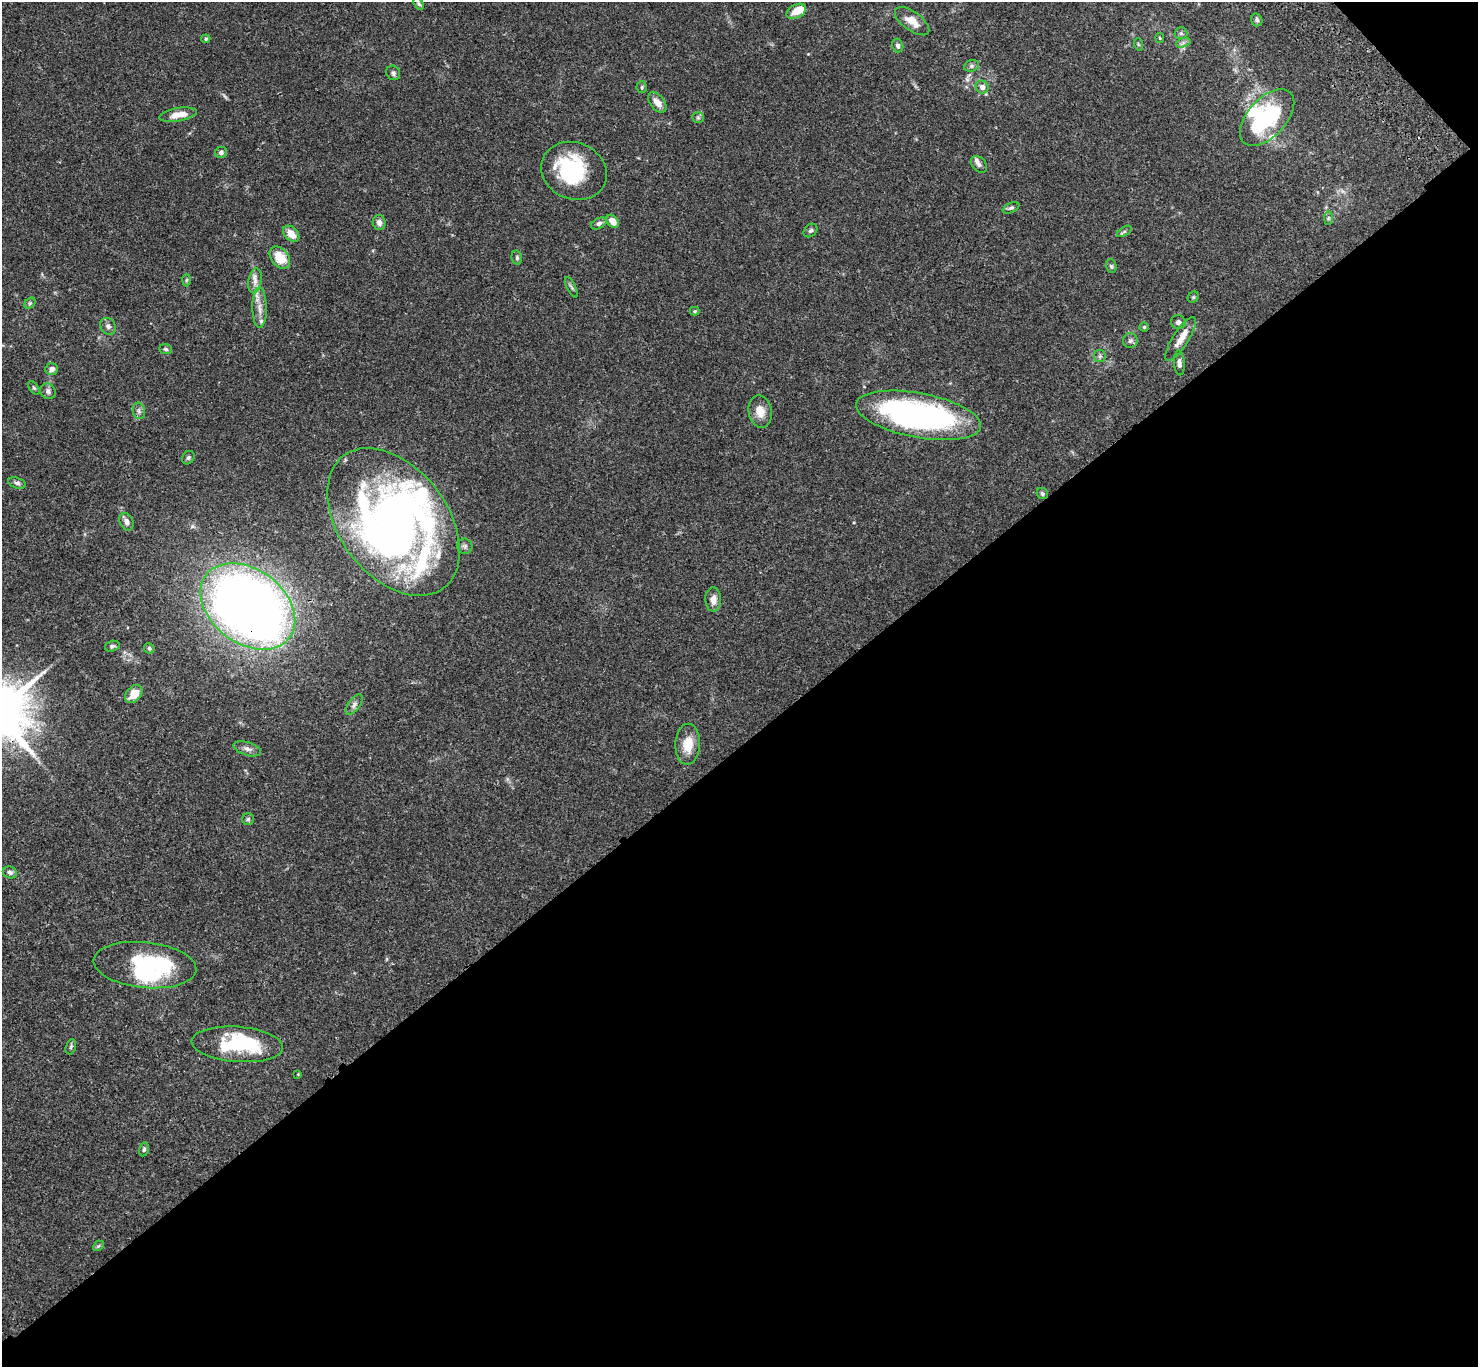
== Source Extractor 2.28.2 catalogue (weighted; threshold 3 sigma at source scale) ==
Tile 12 of 4 x 4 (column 4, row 3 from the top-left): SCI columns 4530-6005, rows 1609-2973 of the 6107 x 6088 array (HDU 1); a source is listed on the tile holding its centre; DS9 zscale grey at full resolution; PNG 1480 x 1369 px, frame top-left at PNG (2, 2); each listed source drawn as its Kron ellipse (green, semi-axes under 4 px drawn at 4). Shown black and unused: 46% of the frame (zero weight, under 3 of 4 exposures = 6% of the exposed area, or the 3 px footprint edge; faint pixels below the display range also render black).
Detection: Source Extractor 2.28.2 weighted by HDU 2 'WHT'; one run over the whole footprint, this tile lists its part. Background 0.0643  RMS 0.0058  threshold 0.0261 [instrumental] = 3 sigma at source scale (4.5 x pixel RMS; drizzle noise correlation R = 1.50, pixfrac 1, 0.05/0.05 arcsec/px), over >= 5 px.
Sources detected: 92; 10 inside a brighter object's white glare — neither listed nor drawn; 7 inside a brighter listed object's ellipse — not listed separately; the other 75 listed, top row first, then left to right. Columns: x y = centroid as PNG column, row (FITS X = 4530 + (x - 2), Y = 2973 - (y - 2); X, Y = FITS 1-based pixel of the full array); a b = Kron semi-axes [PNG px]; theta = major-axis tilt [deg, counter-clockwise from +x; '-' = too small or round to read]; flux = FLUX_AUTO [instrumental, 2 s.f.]
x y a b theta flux
419 4 6 4 -58 0.86
796 11 10 6 28 6
1257 20 6 5 - 1.3
912 21 20 9 -36 7.3
1181 33 6 6 - 1.2
1160 38 5 4 - 0.58
206 39 4 4 - 0.76
1183 43 7 4 18 1.4
1138 44 6 4 -72 0.6
898 46 7 5 -73 1.6
972 66 7 5 20 1.3
393 73 8 6 -51 1.4
642 87 6 5 - 0.83
982 87 6 6 - 2.6
657 102 12 7 -50 4.5
178 115 19 6 9 7
698 117 6 5 - 0.93
1267 118 34 19 47 45
221 152 6 5 - 1.8
979 164 9 6 -47 2.1
574 171 34 28 -23 34
1011 208 9 5 24 1.2
1328 218 7 4 89 0.99
613 221 7 5 -49 4.8
379 223 7 6 - 2.7
599 223 8 5 27 1.6
811 230 8 6 43 1.3
1124 231 8 3 31 0.91
291 234 9 6 -45 6.4
280 258 12 8 -51 12
517 258 7 5 -78 1.1
1111 266 7 5 -76 0.96
186 280 6 4 88 0.75
255 281 12 6 81 3.3
571 287 11 3 -64 1.1
1193 297 6 5 - 0.83
30 303 6 4 45 1
260 308 20 7 -89 5.3
695 311 5 4 - 0.63
1178 322 7 7 - 1.8
108 326 9 7 -52 2
1144 327 4 4 - 0.71
1181 339 25 8 57 6.2
1130 341 7 7 - 1.6
166 349 6 5 - 0.99
1100 356 6 5 - 1.2
1179 363 12 5 -86 2.2
52 369 6 5 - 2
34 388 8 4 -54 0.78
48 391 8 7 - 1.9
139 411 8 6 -78 1.7
760 411 16 11 -79 6.7
918 415 63 22 -11 160
188 458 7 5 56 1.1
17 483 9 5 -15 1.4
1042 494 6 5 - 1.3
127 522 9 6 -66 2.4
394 522 83 54 -53 260
465 546 7 7 - 1.5
713 600 12 8 -89 4.3
248 606 52 37 -37 580
112 646 7 5 19 1.2
149 648 5 5 - 1.1
134 694 10 7 47 8.5
354 704 12 5 53 2
688 744 20 12 88 10
247 749 14 6 -18 2.7
248 819 6 6 - 1.1
10 872 7 6 - 1.7
145 965 51 23 -6 62
237 1044 46 17 -4 45
71 1047 8 5 71 1.1
298 1074 3 3 - 0.41
144 1149 7 4 79 1.1
98 1246 6 4 44 0.73
Overlapping masked pixels (flux is a lower limit): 1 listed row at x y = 248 606